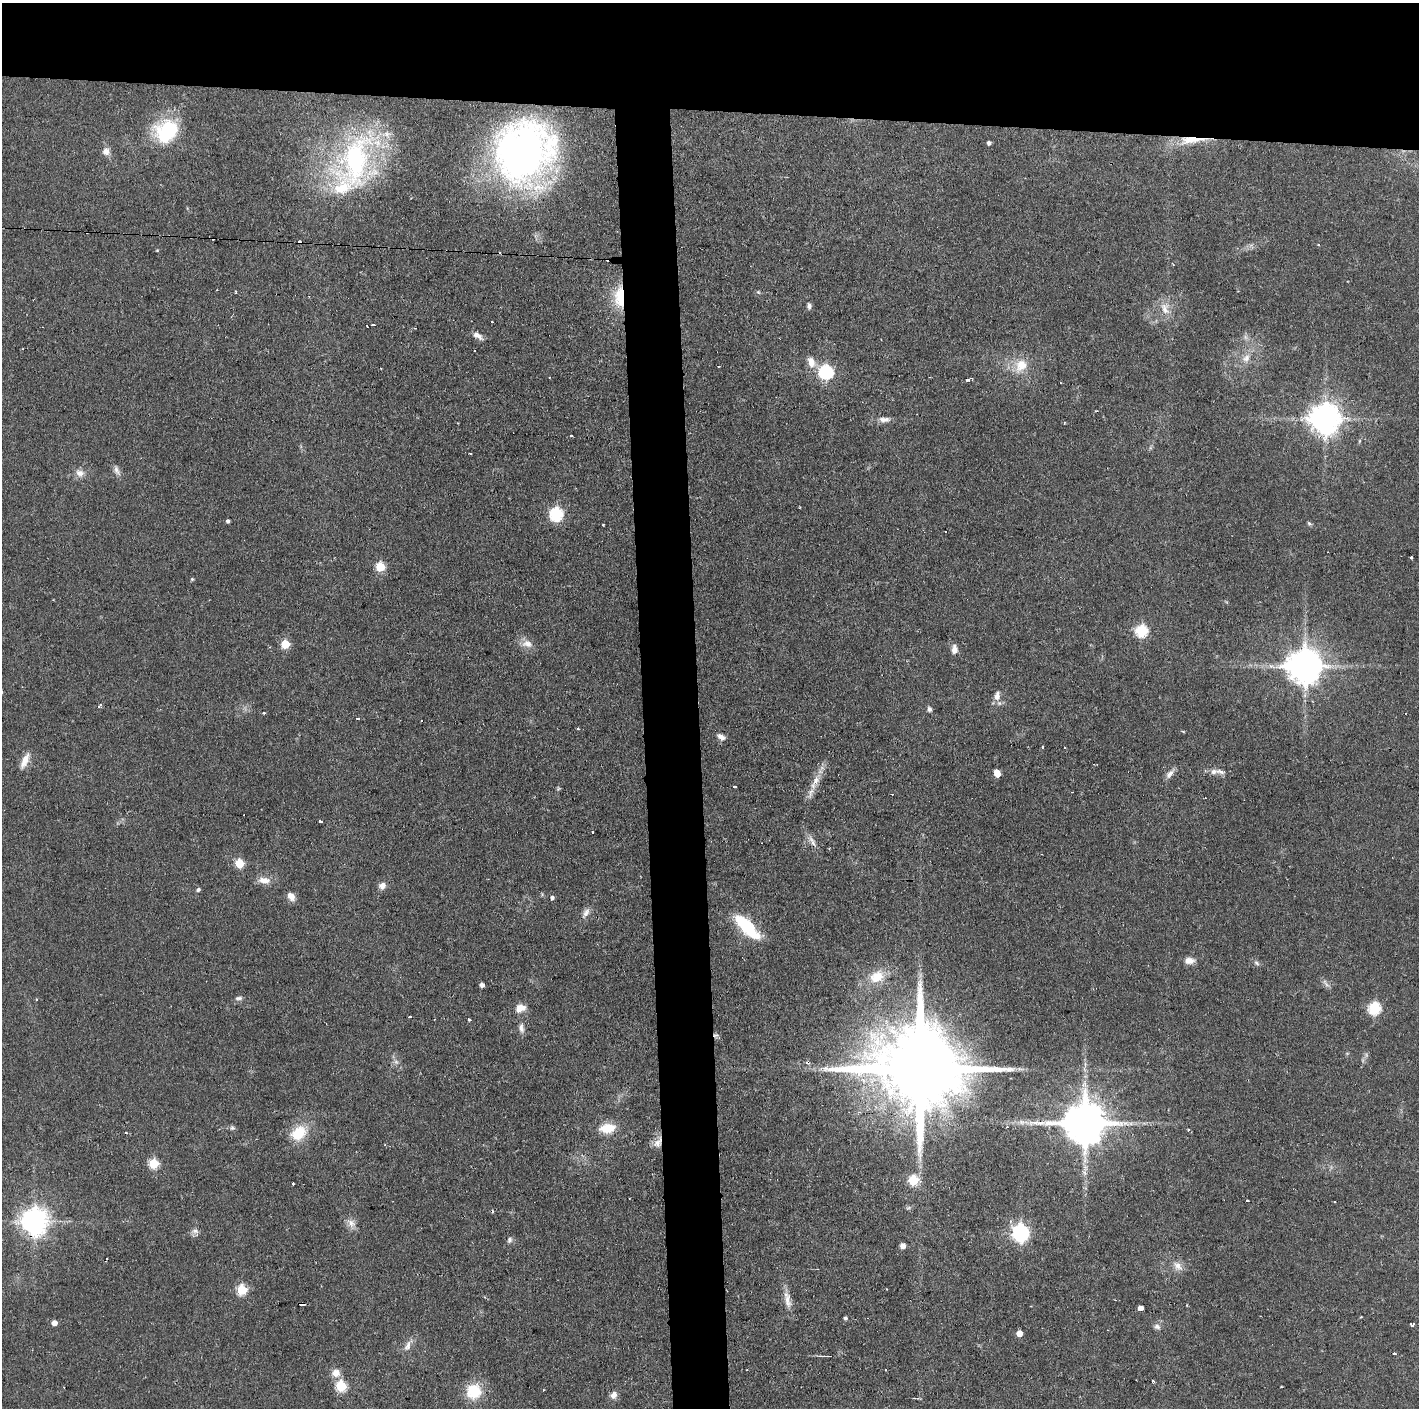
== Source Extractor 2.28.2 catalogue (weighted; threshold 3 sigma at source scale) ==
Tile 2 of 3 x 3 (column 2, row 1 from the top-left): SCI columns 1418-2834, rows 2813-4218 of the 4251 x 4218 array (HDU 1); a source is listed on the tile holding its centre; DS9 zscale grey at full resolution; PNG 1421 x 1410 px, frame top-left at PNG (2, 3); no overlay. Shown black and unused: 11% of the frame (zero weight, under 2 of 3 exposures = <1% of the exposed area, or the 3 px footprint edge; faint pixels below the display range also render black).
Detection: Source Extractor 2.28.2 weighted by HDU 2 'WHT'; one run over the whole footprint, this tile lists its part. Background 0.0829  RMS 0.0065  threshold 0.0291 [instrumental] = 3 sigma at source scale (4.5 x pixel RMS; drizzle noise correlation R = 1.50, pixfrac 1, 0.05/0.05 arcsec/px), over >= 5 px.
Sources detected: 141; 2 too faint to see at this stretch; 17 cosmic-ray / hot-pixel residue — not listed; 2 inside a brighter listed object's ellipse — not listed separately; the other 120 listed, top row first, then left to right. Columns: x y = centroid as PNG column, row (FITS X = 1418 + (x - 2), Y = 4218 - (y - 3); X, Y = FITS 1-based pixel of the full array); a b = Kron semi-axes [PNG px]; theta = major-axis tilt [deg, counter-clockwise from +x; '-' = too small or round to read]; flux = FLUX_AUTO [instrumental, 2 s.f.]
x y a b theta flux
166 131 30 25 34 44
1192 140 39 9 4 17
989 143 4 4 - 1.6
106 151 11 10 - 4
524 152 61 55 66 300
355 160 77 42 72 130
1318 245 4 3 - 0.73
157 250 4 3 - 0.49
235 291 3 3 - 0.79
758 292 5 4 - 0.81
620 297 28 12 89 22
809 306 8 6 -88 1.9
1165 309 19 11 -70 8.3
373 325 4 2 - 1.9
478 336 14 6 -31 3.8
1246 358 12 9 49 4.8
811 362 15 9 -73 6.4
1021 365 21 16 50 14
719 366 3 2 - 0.8
826 372 7 7 - 90
968 379 7 3 18 3.9
1325 418 9 9 - 1100
884 420 16 7 -1 3.8
571 436 3 3 - 2.4
470 453 3 2 - 0.69
117 470 16 6 -64 3.1
80 473 12 11 - 4.8
556 514 7 6 - 90
228 521 4 3 - 1.4
1309 523 7 4 -30 1
1411 557 3 3 - 0.79
380 567 5 5 - 29
192 579 4 4 - 0.8
1142 631 6 6 - 61
285 644 5 5 - 23
527 644 15 10 -8 5.7
954 649 10 6 -90 4.3
1305 666 10 10 - 1600
997 696 14 8 76 4.4
99 706 3 2 - 2.1
929 709 7 5 -75 1.8
264 713 3 3 - 1.6
358 718 3 3 - 1.1
578 729 3 3 - 1.1
721 737 10 6 -32 3.4
1043 746 3 2 - 1.2
25 761 21 8 65 6.5
1220 772 14 6 -9 3.2
997 773 6 5 - 8.2
1170 774 15 6 51 3.5
815 781 12 8 69 5.4
734 786 3 3 - 0.97
558 789 5 5 - 0.82
321 822 3 3 - 7.1
593 832 3 2 - 0.54
811 839 11 6 -51 3.4
239 863 5 5 - 26
264 880 16 8 -7 6.2
382 885 9 8 - 3.8
198 889 5 4 - 1.4
291 896 12 8 -54 4
552 898 5 4 - 1.8
586 912 14 8 61 3.7
747 927 37 12 -44 34
1189 960 12 7 -3 5.1
1256 963 8 5 -41 1.6
877 977 21 15 24 13
1326 983 15 5 -54 2.3
482 985 4 4 - 2.9
239 998 10 5 5 1.7
36 999 3 3 - 0.59
520 1008 12 9 19 6.4
1374 1008 6 6 - 62
410 1017 3 3 - 4.7
469 1020 3 3 - 3.1
521 1028 12 7 -76 3.1
716 1035 8 5 7 1.4
396 1062 7 6 - 2.1
919 1069 30 20 -4 14000
1020 1069 11 3 -5 1.9
1022 1123 7 4 -19 2
1085 1123 13 12 - 2700
232 1128 7 6 - 1.4
607 1128 14 9 7 17
1188 1129 3 3 - 1.2
126 1133 3 3 - 0.74
298 1133 20 14 34 20
658 1143 16 9 56 5.6
154 1163 5 5 - 35
1084 1173 8 6 -56 2.1
913 1180 6 6 - 32
293 1184 3 2 - 1.3
1247 1201 3 3 - 1.2
908 1208 7 4 43 1.1
34 1221 9 9 - 770
351 1223 12 9 -34 4.5
195 1231 11 6 -7 2.5
1021 1233 7 7 - 210
509 1240 8 6 66 1.9
903 1246 5 5 - 4.5
1178 1266 16 10 -47 5.3
242 1290 6 5 - 35
787 1300 23 9 -80 6.7
302 1304 5 3 - 7.6
1140 1308 4 4 - 3.6
845 1318 4 3 - 1.2
54 1323 5 5 - 4.2
1412 1325 4 3 - 1.8
1157 1327 9 7 -24 2.3
1019 1333 5 5 - 6.7
407 1346 16 7 68 4.2
1394 1353 3 3 - 1.3
825 1356 15 2 0 1.6
336 1373 10 9 - 5.8
1153 1381 3 3 - 1.3
341 1386 6 6 - 43
1281 1387 3 2 - 0.81
543 1390 3 2 - 0.49
474 1391 16 16 - 22
613 1395 9 7 55 3.8
Overlapping masked pixels (flux is a lower limit): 8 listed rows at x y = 1192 140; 620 297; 716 1035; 919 1069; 1085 1123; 658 1143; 34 1221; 302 1304